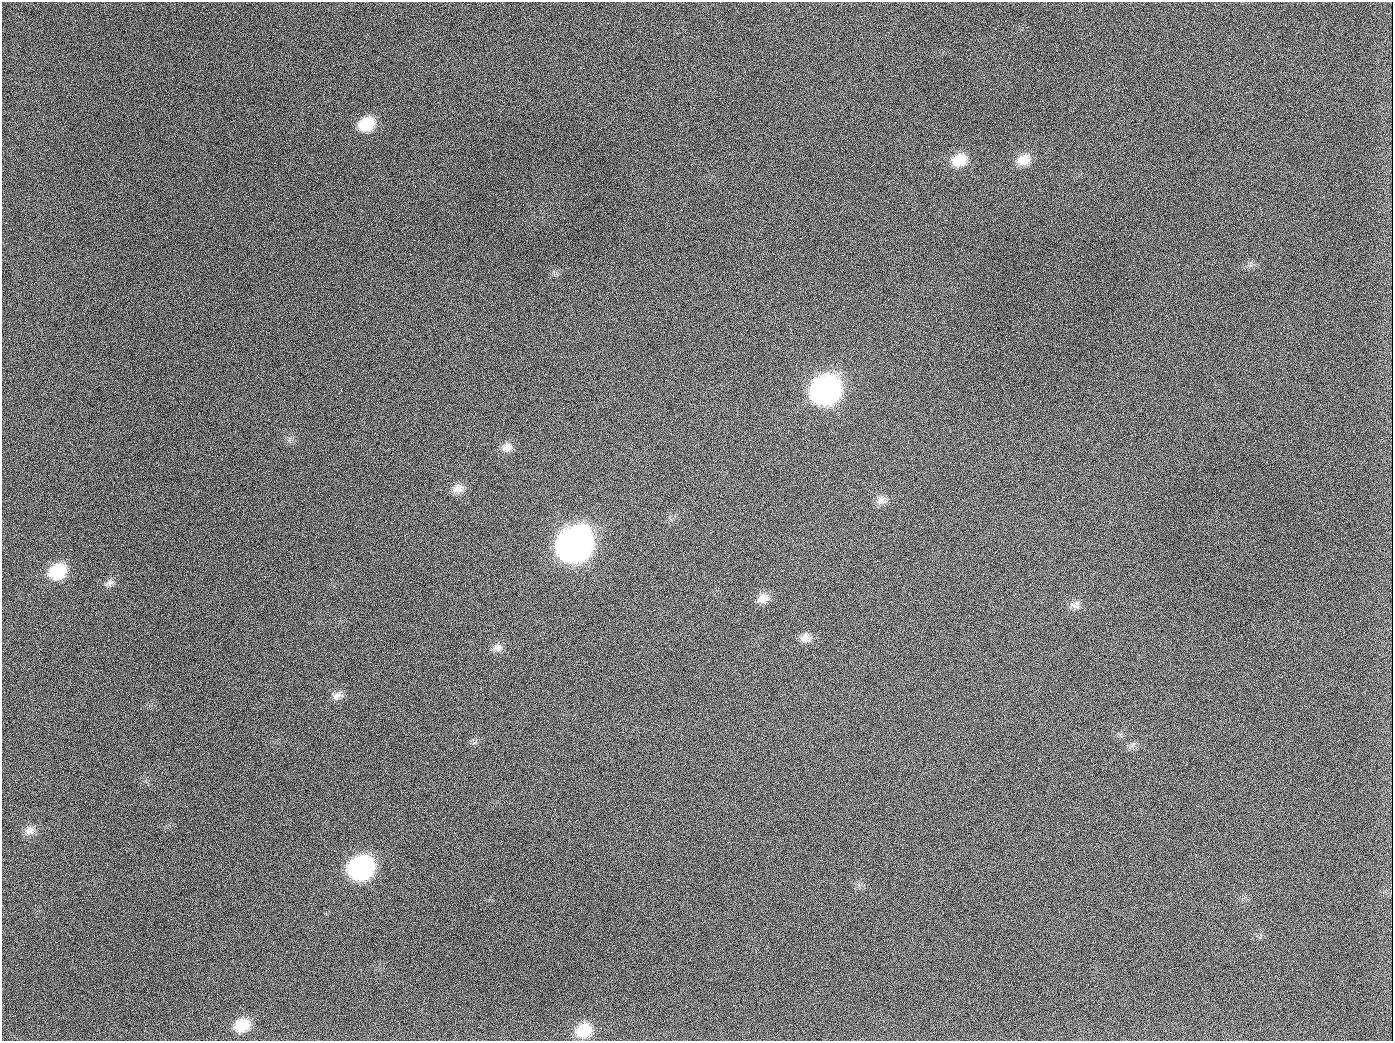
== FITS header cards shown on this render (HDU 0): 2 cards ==
NAXIS1  =                 1391
NAXIS2  =                 1039

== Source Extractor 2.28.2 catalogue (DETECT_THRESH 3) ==
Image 1391 x 1039 px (HDU 0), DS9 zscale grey, 1 PNG px = 1 image px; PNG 1395 x 1043 px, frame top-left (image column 1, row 1039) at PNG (2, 2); no overlay
Background 1370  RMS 66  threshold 197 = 3 sigma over >= 5 px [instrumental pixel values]
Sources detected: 24; all 24 listed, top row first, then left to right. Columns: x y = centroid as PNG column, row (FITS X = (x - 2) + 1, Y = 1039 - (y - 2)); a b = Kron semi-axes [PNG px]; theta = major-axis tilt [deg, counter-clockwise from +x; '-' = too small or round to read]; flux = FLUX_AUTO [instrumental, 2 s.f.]
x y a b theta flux
366 124 18 14 23 1.4e+05
189 126 2 2 - 6.3e+03
959 160 19 14 20 9.5e+04
1024 160 18 13 22 6.4e+04
341 390 3 2 - 1.3e+04
825 390 18 16 28 2.5e+06
339 393 3 2 - 7.4e+03
654 407 3 2 - 3.9e+03
507 447 15 12 14 3.5e+04
458 489 17 12 10 3.9e+04
882 500 13 11 -17 3.2e+04
574 545 19 17 34 5.6e+06
58 571 18 14 27 1.9e+05
110 583 11 8 29 2.1e+04
763 598 16 12 25 4.3e+04
1075 606 17 6 -27 2.4e+04
805 638 13 12 - 3.6e+04
498 648 13 9 13 2.8e+04
337 696 15 10 29 3.0e+04
29 830 13 12 - 3.5e+04
361 868 17 15 22 1.1e+06
242 1025 16 13 25 1.1e+05
944 1026 2 2 - 5.4e+03
584 1030 17 14 26 1.3e+05